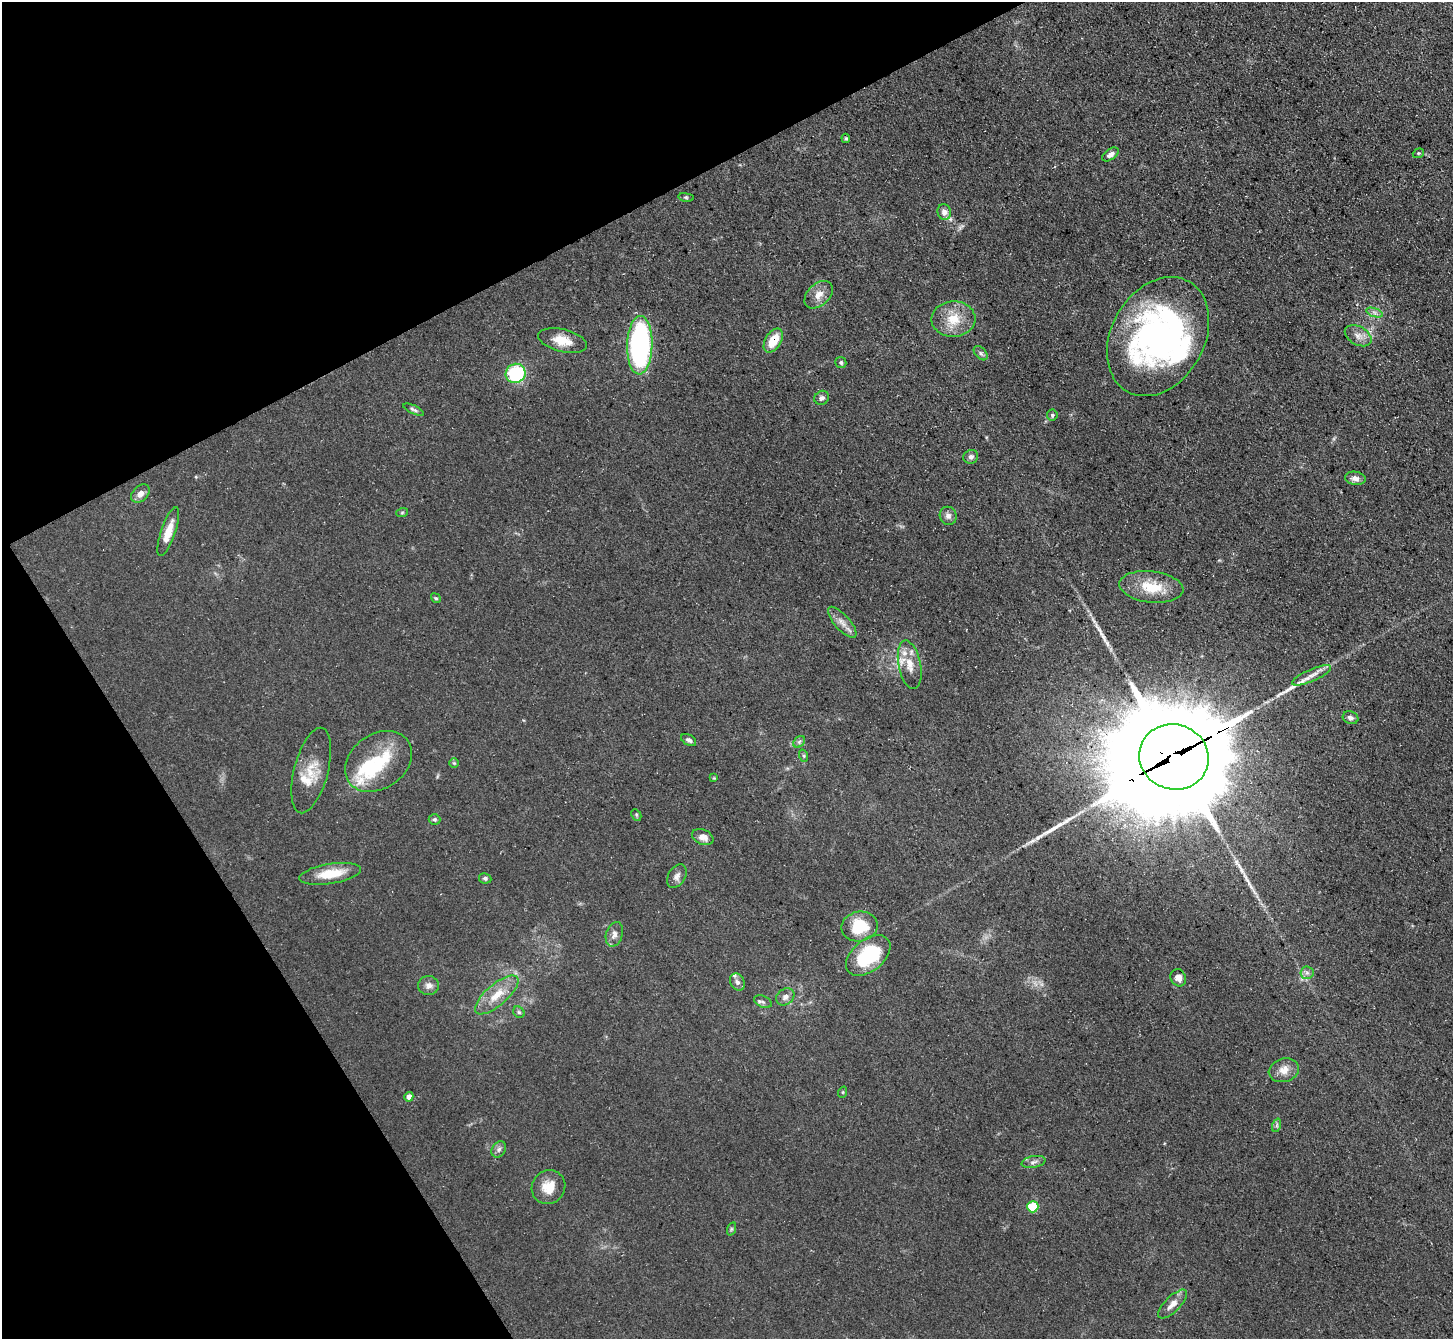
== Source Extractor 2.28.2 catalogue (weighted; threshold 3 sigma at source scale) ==
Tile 5 of 4 x 4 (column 1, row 2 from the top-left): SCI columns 3-1453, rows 2830-4166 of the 5807 x 5798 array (HDU 1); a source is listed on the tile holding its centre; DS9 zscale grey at full resolution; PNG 1455 x 1341 px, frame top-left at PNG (2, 2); each listed source drawn as its Kron ellipse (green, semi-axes under 4 px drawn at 4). Shown black and unused: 25% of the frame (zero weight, under 3 of 5 exposures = <1% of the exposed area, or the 3 px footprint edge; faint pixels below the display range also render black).
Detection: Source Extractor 2.28.2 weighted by HDU 2 'WHT'; one run over the whole footprint, this tile lists its part. Background 0.0741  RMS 0.0085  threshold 0.0383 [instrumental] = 3 sigma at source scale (4.5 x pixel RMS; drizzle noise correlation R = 1.50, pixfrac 1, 0.05/0.05 arcsec/px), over >= 5 px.
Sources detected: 82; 4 inside a brighter object's white glare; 4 long thin detections or spike segments (spike, bleed or trail) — neither listed nor drawn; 8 inside a brighter listed object's ellipse — not listed separately; the other 66 listed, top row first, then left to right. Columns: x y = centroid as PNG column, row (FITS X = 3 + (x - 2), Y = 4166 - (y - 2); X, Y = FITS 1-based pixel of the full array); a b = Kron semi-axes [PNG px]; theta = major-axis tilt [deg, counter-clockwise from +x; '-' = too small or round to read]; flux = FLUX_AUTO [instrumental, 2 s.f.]
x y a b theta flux
846 138 5 4 - 1.1
1418 153 6 4 21 1.2
1110 154 9 5 34 3.9
686 197 8 4 -8 1.2
944 212 8 6 -70 4.5
819 295 16 10 43 8.3
1374 312 9 4 -19 2.4
953 319 22 18 1 20
1358 336 14 9 -29 6.5
1158 337 63 46 61 260
562 341 25 11 -14 15
773 341 13 8 59 17
640 345 29 12 88 160
981 353 8 5 -46 2.3
841 363 6 5 - 1.8
516 373 10 9 - 59
822 398 8 6 34 2.6
414 410 11 4 -25 1.9
1052 415 5 5 - 1.5
971 457 7 7 - 3
1355 478 10 6 -8 4.7
140 493 10 7 46 5.2
402 513 6 4 20 1.1
948 516 9 8 - 4.1
168 532 25 7 71 13
1151 587 32 15 -7 26
436 598 5 4 - 1.2
842 622 19 7 -48 6.9
910 665 25 11 -79 13
1312 675 21 6 23 7.4
1350 718 8 6 -19 3.1
689 740 8 5 -31 2.5
799 742 7 5 44 1.9
804 756 6 4 -71 1.2
1174 757 35 32 -21 24000
378 761 36 27 35 42
454 763 5 4 - 1
311 770 44 17 75 22
714 778 4 4 - 0.8
636 815 6 4 -62 1.2
435 819 6 5 - 1.6
703 837 11 7 -22 6.1
330 874 31 10 9 22
677 876 13 8 59 4.3
485 878 6 5 - 1.9
859 926 18 15 11 30
614 934 13 8 73 4.7
868 955 25 16 39 61
1307 973 7 6 - 2.7
1178 978 9 7 -63 5.1
737 982 9 7 -61 3.1
429 985 10 9 - 4.4
497 995 27 10 41 17
785 997 10 8 39 4.1
763 1002 9 5 -24 2.3
519 1012 6 5 - 1.6
1284 1070 15 11 17 8.5
843 1092 6 3 71 0.89
409 1097 5 4 - 5.3
1277 1125 7 4 72 1.5
499 1149 8 6 58 2.8
1033 1162 12 6 11 3.3
548 1187 17 16 - 15
1033 1207 5 5 - 34
731 1229 7 4 71 1.3
1172 1304 19 7 45 7.7
Overlapping masked pixels (flux is a lower limit): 2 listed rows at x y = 773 341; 1174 757